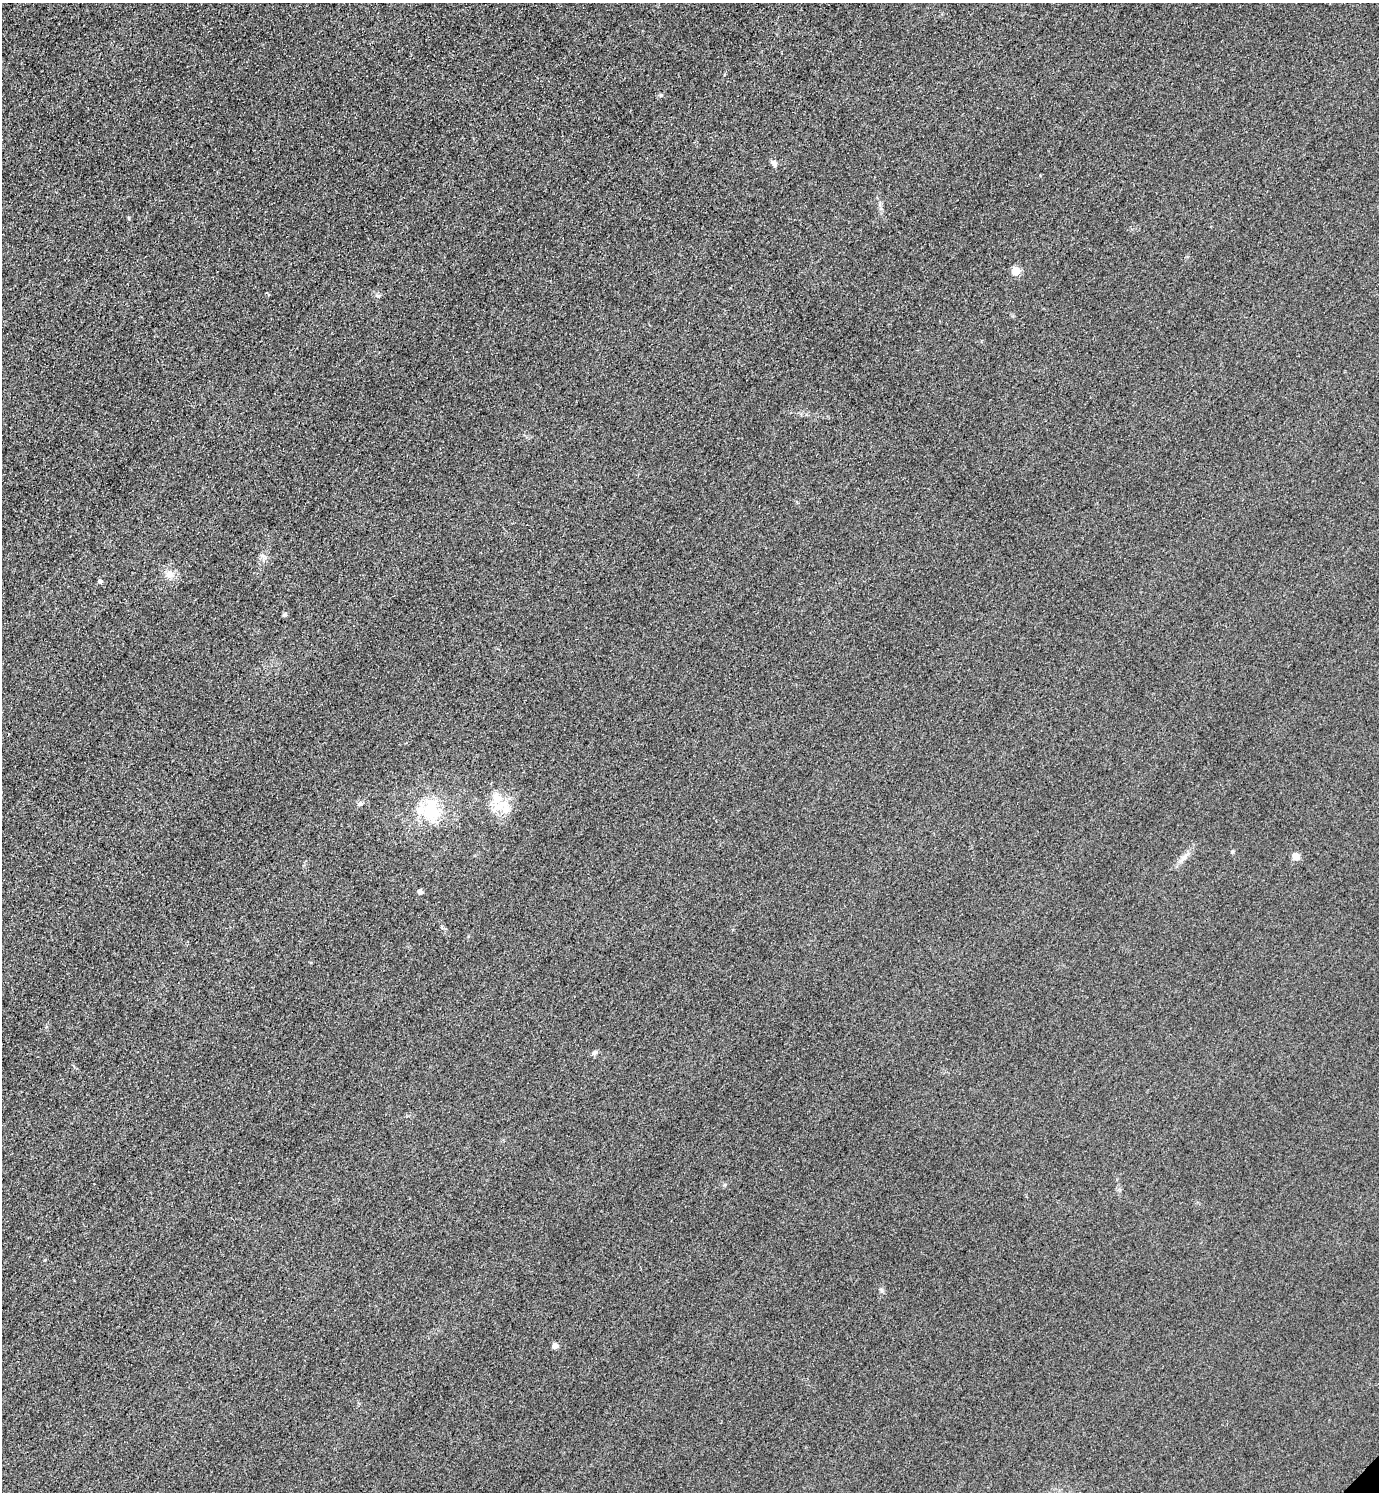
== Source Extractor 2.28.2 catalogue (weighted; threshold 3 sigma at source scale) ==
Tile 11 of 4 x 4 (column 3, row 3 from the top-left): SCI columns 3081-4457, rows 1520-3009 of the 6018 x 6018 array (HDU 1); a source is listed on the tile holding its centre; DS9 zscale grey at full resolution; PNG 1381 x 1494 px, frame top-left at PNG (2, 3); no overlay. Shown black and unused: <1% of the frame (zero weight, under 3 of 4 exposures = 3% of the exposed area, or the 3 px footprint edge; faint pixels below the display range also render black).
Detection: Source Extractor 2.28.2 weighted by HDU 2 'WHT'; one run over the whole footprint, this tile lists its part. Background 0.0749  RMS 0.017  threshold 0.0778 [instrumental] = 3 sigma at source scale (4.5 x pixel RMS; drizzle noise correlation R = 1.50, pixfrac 1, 0.05/0.05 arcsec/px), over >= 5 px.
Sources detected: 16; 1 inside a brighter listed object's ellipse — not listed separately; the other 15 listed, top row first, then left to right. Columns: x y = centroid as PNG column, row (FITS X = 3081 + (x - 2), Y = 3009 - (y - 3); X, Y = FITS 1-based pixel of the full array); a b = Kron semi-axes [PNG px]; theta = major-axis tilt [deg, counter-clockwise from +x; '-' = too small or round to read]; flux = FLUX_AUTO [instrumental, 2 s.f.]
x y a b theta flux
774 163 10 6 -61 5.9
129 218 5 3 - 1.8
1016 271 5 5 - 46
377 296 8 4 -9 3
170 575 12 10 -37 14
100 581 5 5 - 4.1
284 615 6 4 44 2.4
360 804 6 6 - 4.1
503 807 29 18 2 39
431 810 31 24 -83 77
1296 856 5 5 - 30
1184 857 12 5 51 8.2
420 892 5 4 - 8
595 1052 7 5 43 4.1
555 1346 5 5 - 12
Unlisted compact peaks at least as high as the median listed source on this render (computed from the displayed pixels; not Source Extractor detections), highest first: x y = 661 95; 1232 852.